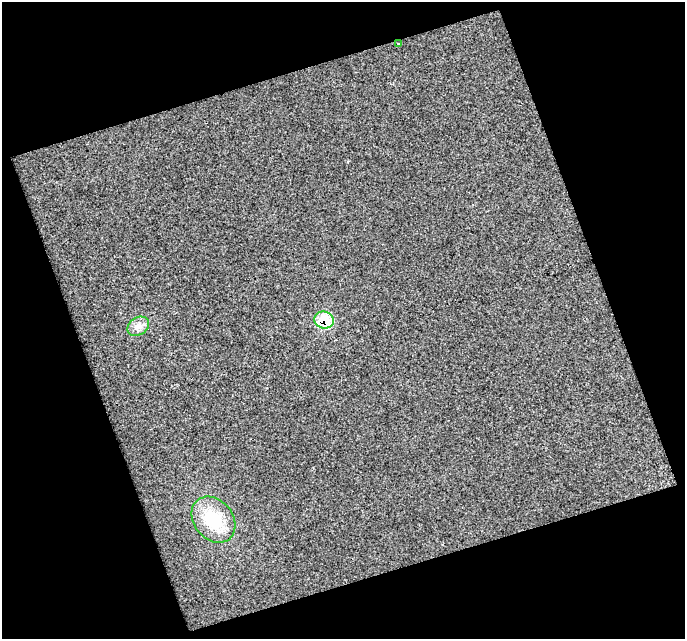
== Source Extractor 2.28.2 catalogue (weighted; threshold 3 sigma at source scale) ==
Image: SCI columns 3368-4050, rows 2607-3243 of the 5416 x 5244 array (HDU 1 of 3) = the unmasked area's bounding box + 8 px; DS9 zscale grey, full resolution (1 PNG px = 1 image px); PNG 687 x 641 px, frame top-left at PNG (2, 2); each listed source drawn as its Kron ellipse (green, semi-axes under 4 px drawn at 4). Shown black and unused: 41% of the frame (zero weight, under 2 of 3 exposures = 2% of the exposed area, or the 3 px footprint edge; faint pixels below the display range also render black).
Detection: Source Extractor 2.28.2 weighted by HDU 2 'WHT'. Background 0.0209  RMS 0.01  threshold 0.0454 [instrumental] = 3 sigma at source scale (4.5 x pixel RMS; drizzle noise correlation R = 1.50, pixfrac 1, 0.0396/0.0396 arcsec/px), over >= 5 px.
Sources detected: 4; all 4 listed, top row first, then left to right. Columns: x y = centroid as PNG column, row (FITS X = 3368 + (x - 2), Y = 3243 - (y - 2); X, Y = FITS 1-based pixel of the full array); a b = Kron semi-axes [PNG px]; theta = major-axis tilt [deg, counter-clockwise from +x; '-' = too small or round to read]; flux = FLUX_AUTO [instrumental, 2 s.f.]
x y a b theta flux
398 44 3 2 - 0.86
324 320 10 8 -15 45
138 326 11 8 35 6.6
213 520 25 19 -51 41
Overlapping masked pixels (flux is a lower limit): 1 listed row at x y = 324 320